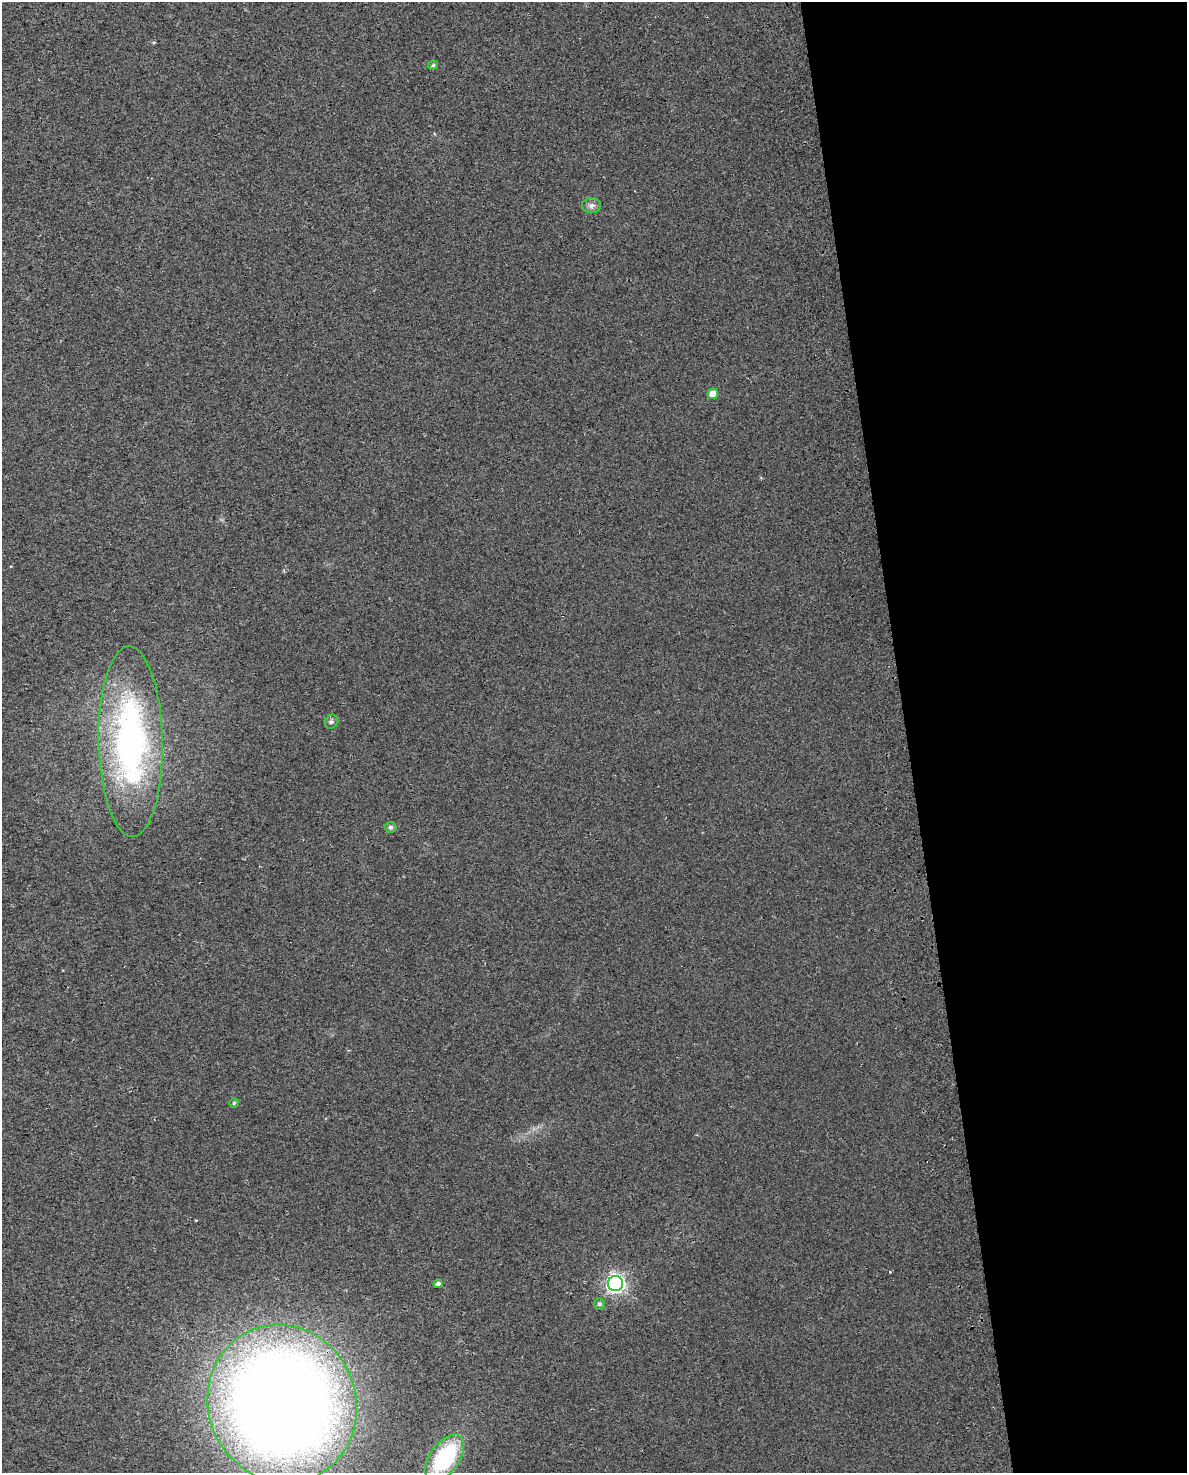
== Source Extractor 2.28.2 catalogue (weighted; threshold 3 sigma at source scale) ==
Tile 8 of 4 x 3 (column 4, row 2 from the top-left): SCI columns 3604-4788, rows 1583-3053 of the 4835 x 4593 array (HDU 1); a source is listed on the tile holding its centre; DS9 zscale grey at full resolution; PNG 1189 x 1475 px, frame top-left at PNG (2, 2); each listed source drawn as its Kron ellipse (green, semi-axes under 4 px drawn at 4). Shown black and unused: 24% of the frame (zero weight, under 2 of 3 exposures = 4% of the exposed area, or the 3 px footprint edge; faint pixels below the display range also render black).
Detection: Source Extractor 2.28.2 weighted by HDU 2 'WHT'; one run over the whole footprint, this tile lists its part. Background 0.0222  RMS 0.01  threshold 0.0457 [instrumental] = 3 sigma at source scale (4.5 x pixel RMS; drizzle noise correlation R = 1.50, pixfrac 1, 0.0396/0.0396 arcsec/px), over >= 5 px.
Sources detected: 13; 1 cosmic-ray / hot-pixel residue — neither listed nor drawn; the other 12 listed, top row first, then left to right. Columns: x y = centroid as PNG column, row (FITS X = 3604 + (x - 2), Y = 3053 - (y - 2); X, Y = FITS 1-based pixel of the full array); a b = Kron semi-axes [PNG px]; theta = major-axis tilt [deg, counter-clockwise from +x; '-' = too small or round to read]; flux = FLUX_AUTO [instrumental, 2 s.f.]
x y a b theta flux
433 65 5 4 - 1.7
591 206 9 7 5 4.4
713 394 5 5 - 15
331 722 7 6 - 2.6
131 741 95 32 -89 290
391 827 6 5 - 2.7
234 1103 5 4 - 1.3
438 1284 4 4 - 3.7
615 1284 7 7 - 370
599 1304 6 5 - 2.6
282 1404 80 74 -68 2000
445 1458 26 14 55 96
Overlapping masked pixels (flux is a lower limit): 1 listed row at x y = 282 1404
Isophote crosses this tile's border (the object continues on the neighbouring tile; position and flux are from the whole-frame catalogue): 1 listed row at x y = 445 1458